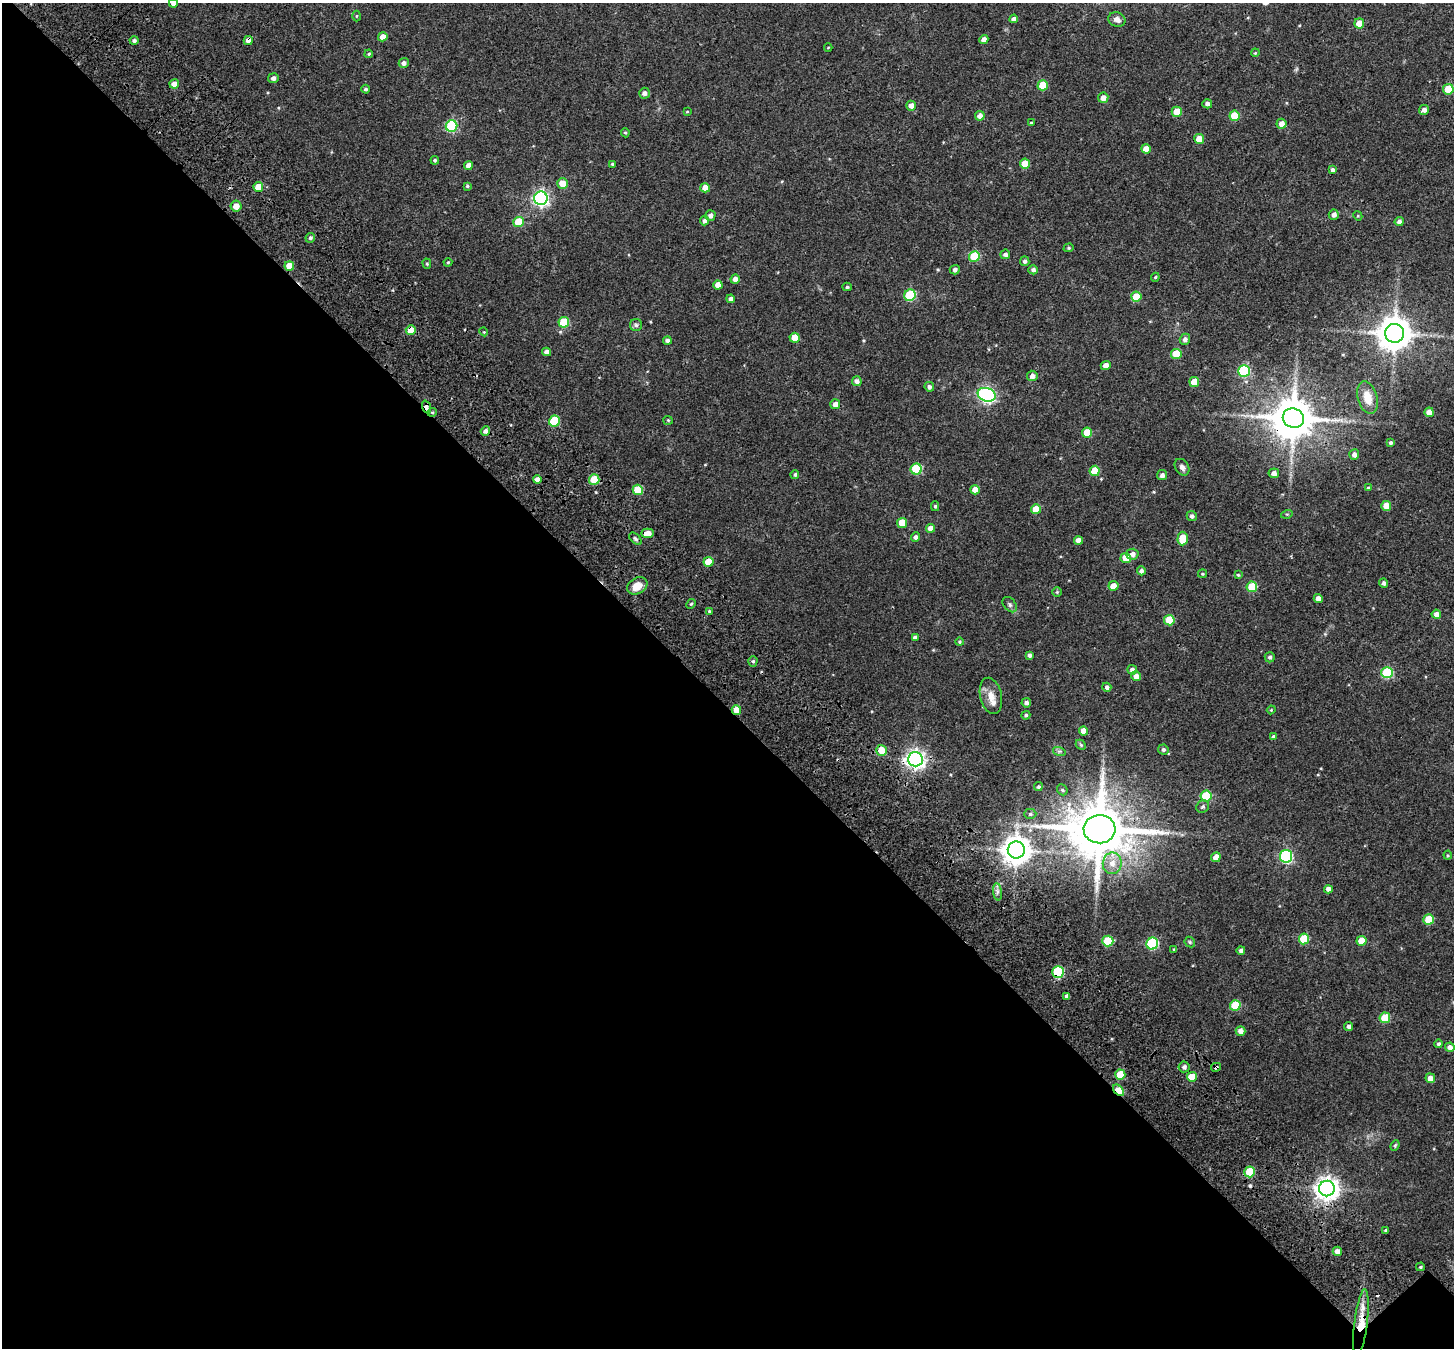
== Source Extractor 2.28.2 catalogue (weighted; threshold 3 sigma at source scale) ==
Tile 3 of 2 x 2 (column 1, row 2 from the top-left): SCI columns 197-1648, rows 235-1580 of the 3261 x 3255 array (HDU 1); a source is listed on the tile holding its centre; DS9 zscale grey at full resolution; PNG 1456 x 1350 px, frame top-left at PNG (2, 3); each listed source drawn as its Kron ellipse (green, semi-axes under 4 px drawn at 4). Shown black and unused: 48% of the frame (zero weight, under 3 of 4 exposures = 18% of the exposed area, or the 3 px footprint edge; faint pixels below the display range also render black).
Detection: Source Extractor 2.28.2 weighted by HDU 2 'WHT'; one run over the whole footprint, this tile lists its part. Background 0.04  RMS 0.006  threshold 0.0271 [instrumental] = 3 sigma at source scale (4.5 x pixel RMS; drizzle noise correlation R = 1.50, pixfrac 1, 0.0396/0.0396 arcsec/px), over >= 5 px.
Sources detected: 204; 1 too faint to see at this stretch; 1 inside a brighter object's white glare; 2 cosmic-ray / hot-pixel residue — neither listed nor drawn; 1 inside a brighter listed object's ellipse — not listed separately; the other 199 listed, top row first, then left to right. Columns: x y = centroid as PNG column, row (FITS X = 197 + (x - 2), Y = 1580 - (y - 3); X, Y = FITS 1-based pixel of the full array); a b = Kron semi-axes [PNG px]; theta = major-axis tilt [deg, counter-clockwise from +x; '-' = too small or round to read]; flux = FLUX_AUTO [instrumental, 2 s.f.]
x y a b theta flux
173 3 4 4 - 2.4
356 16 5 3 - 0.59
1014 19 4 4 - 2.2
1117 19 9 7 -23 3.7
1359 23 5 5 - 8.3
383 37 5 4 - 4.6
134 40 4 4 - 1.4
248 40 4 4 - 3.3
984 40 4 4 - 3.8
828 47 4 3 - 0.45
1255 53 4 3 - 0.54
369 54 4 3 - 0.67
404 63 5 5 - 2.2
273 78 5 5 - 2.5
174 84 5 4 - 4.4
1043 85 5 5 - 17
366 89 4 4 - 1.3
1448 89 5 5 - 17
644 93 5 5 - 2.3
1103 98 5 5 - 3.6
1207 104 5 4 - 1.7
911 106 5 5 - 3.2
1424 110 5 4 - 2.5
687 112 4 2 - 0.48
1177 112 5 5 - 11
980 116 5 5 - 3.7
1234 116 5 5 - 14
1031 123 4 3 - 0.7
1281 124 5 5 - 4.2
451 126 6 5 - 52
625 133 5 4 - 0.69
1199 139 5 5 - 9
1146 149 5 4 - 5.9
435 160 4 4 - 0.9
612 164 4 3 - 0.91
1025 164 5 5 - 8.7
468 166 4 4 - 4.3
1332 170 4 3 - 1.7
562 183 5 5 - 8.1
467 186 4 4 - 0.71
258 187 5 5 - 9.7
705 188 5 4 - 6.8
541 198 7 6 - 160
236 206 5 5 - 5.4
1334 215 5 5 - 2.5
710 216 5 5 - 2.1
1358 216 5 3 - 0.53
705 221 4 4 - 1.9
518 222 5 5 - 19
1399 222 5 4 - 2
310 238 5 4 - 1.3
1069 248 5 4 - 0.78
1005 254 5 5 - 2.1
974 256 5 5 - 26
1025 261 5 4 - 1.5
448 262 4 4 - 0.63
427 264 5 4 - 0.84
289 266 5 5 - 8.8
955 270 5 4 - 1.7
1033 270 5 4 - 1.9
1155 277 4 4 - 0.66
735 279 4 4 - 3.2
718 285 4 4 - 4.9
847 287 4 4 - 0.97
910 295 6 5 - 40
1136 297 5 5 - 13
731 299 4 4 - 2.1
564 322 5 5 - 22
636 325 6 6 - 1.3
411 330 5 5 - 8
484 332 4 3 - 0.51
1395 333 9 9 - 1200
795 338 5 5 - 8.1
1185 339 5 5 - 2.1
667 340 4 4 - 1.7
547 352 4 4 - 3.2
1176 354 5 5 - 16
1106 365 5 4 - 4.1
1244 371 6 5 - 50
1032 376 5 5 - 2.6
857 381 5 5 - 2.3
1194 382 5 5 - 9.1
929 387 5 4 - 1.7
987 395 9 6 -18 160
1368 398 16 10 -74 8.2
835 404 5 4 - 3.6
426 407 7 4 -70 4
432 412 5 4 - 0.79
1429 412 4 4 - 5.7
1293 418 11 9 -20 2100
668 420 4 4 - 0.63
554 421 5 5 - 28
485 431 5 4 - 2.2
1087 433 5 5 - 11
1391 443 3 3 - 1.1
1354 455 5 5 - 2.5
1182 467 9 6 -55 2.3
916 469 5 5 - 31
1095 471 5 5 - 15
1274 473 5 5 - 2.8
795 475 4 4 - 1.1
1162 475 5 5 - 2.2
537 480 4 4 - 3.5
594 480 5 5 - 14
1368 488 4 4 - 0.74
638 490 5 5 - 18
975 490 5 4 - 6.5
935 506 5 4 - 0.8
1386 506 5 5 - 7.8
1036 509 5 5 - 9.8
1287 514 6 3 16 0.71
1192 516 5 5 - 1.7
902 523 5 5 - 12
930 528 4 4 - 5
648 533 6 4 3 4.7
915 537 5 4 - 1.9
1183 538 7 5 86 16
635 539 7 4 -45 1.1
1078 540 4 4 - 3.7
1132 554 6 5 - 2.7
1126 558 5 5 - 11
708 562 5 5 - 12
1141 571 4 4 - 1.7
1202 574 4 3 - 0.63
1238 575 4 4 - 0.72
1384 583 5 4 - 1.5
637 586 11 8 29 7.1
1113 586 5 5 - 6.5
1252 587 5 5 - 25
1057 592 4 4 - 0.7
1318 598 4 4 - 3.3
691 604 5 4 - 0.75
1010 605 8 6 -52 1.6
709 611 3 3 - 0.81
1436 614 5 4 - 2.7
1169 620 5 5 - 17
915 637 4 3 - 1.3
960 642 4 4 - 0.79
1030 655 4 3 - 1.5
1270 657 5 5 - 1.3
753 661 5 4 - 0.96
1132 670 5 4 - 2.6
1387 673 5 5 - 39
1136 676 5 5 - 3.1
1107 687 5 4 - 1.8
991 696 18 10 -77 6.3
1026 703 5 4 - 1.9
736 710 5 4 - 7.7
1271 710 4 3 - 0.53
1026 715 4 4 - 0.99
1084 731 5 4 - 4.9
1273 737 4 4 - 1.2
1081 745 6 4 -45 0.78
881 750 5 5 - 9.4
1163 750 5 5 - 1.4
1059 751 6 4 -17 1.1
915 759 7 7 - 290
1038 787 5 4 - 0.91
1062 790 6 5 - 0.97
1206 796 5 5 - 30
1203 807 6 6 - 1.4
1030 814 6 5 - 1.2
1100 829 16 14 2 4200
1016 850 8 8 - 760
1448 855 4 4 - 0.62
1286 856 6 6 - 79
1216 857 5 4 - 5.5
1112 863 11 9 81 5.8
1328 889 4 4 - 2.8
997 892 8 4 -83 1.7
1429 919 5 5 - 15
1304 939 5 5 - 24
1108 941 5 5 - 22
1361 941 5 5 - 10
1190 942 6 4 -47 0.82
1152 944 6 6 - 56
1174 949 4 3 - 0.68
1241 950 4 4 - 1.6
1058 972 6 5 - 37
1067 996 4 3 - 1.7
1235 1005 5 5 - 21
1385 1018 5 5 - 18
1348 1027 4 4 - 1.7
1240 1031 5 4 - 3.3
1439 1044 4 4 - 1.3
1450 1047 5 4 - 2.7
1184 1067 5 5 - 1.9
1216 1067 5 3 - 1.2
1120 1075 5 5 - 16
1192 1077 5 5 - 11
1430 1078 5 4 - 4.3
1119 1090 7 4 -48 18
1395 1145 5 4 - 0.79
1250 1172 5 5 - 23
1327 1189 8 7 - 470
1386 1230 4 3 - 0.94
1337 1251 4 4 - 3.3
1420 1267 4 3 - 0.8
1361 1323 34 6 83 18
Overlapping masked pixels (flux is a lower limit): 15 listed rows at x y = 248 40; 411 330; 426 407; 432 412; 1293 418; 736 710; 881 750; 915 759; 1100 829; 1058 972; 1216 1067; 1119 1090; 1250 1172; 1327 1189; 1361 1323
Isophote crosses this tile's border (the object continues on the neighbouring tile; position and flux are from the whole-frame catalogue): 1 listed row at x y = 173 3